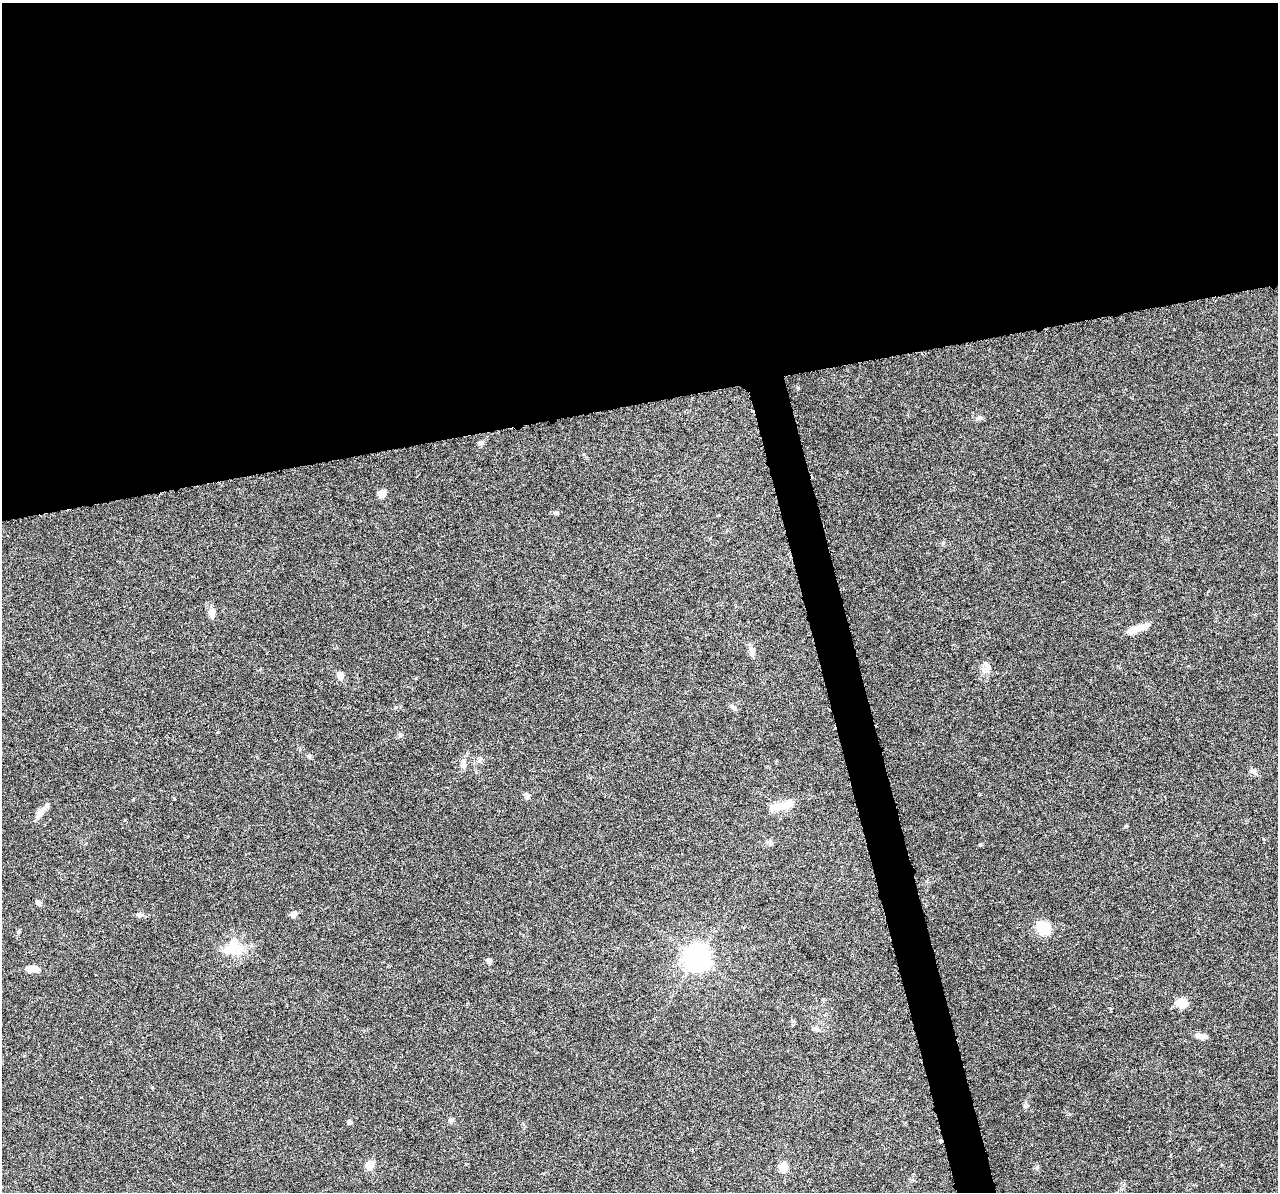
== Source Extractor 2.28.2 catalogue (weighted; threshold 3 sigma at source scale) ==
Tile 2 of 4 x 4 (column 2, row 1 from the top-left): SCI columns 1278-2553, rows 3618-4807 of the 5108 x 4904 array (HDU 1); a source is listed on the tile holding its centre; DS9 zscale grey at full resolution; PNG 1280 x 1194 px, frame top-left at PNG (2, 3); no overlay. Shown black and unused: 36% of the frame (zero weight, under 3 of 6 exposures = <1% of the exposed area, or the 3 px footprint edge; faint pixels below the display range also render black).
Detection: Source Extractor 2.28.2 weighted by HDU 2 'WHT'; one run over the whole footprint, this tile lists its part. Background 0.0444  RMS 0.0026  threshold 0.0106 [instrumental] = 3 sigma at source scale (4.09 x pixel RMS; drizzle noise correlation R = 1.36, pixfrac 0.8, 0.0396/0.0396 arcsec/px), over >= 5 px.
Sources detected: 36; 2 cosmic-ray / hot-pixel residue — not listed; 1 inside a brighter listed object's ellipse — not listed separately; the other 33 listed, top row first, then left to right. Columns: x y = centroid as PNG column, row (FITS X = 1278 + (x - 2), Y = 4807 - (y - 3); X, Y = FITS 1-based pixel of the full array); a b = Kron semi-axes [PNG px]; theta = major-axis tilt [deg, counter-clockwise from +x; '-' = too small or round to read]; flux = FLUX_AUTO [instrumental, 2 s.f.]
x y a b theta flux
979 418 8 6 0 0.62
481 443 7 6 - 0.58
382 494 9 7 62 1.5
556 513 7 5 2 0.42
212 613 11 8 88 1.6
1138 628 25 7 22 3.1
751 650 11 7 -54 1.1
987 667 19 8 70 1.6
340 676 9 7 -77 1.4
733 707 9 6 -32 0.71
400 735 7 5 -71 0.45
309 756 7 5 -73 0.41
463 765 11 7 -77 1.2
1254 771 7 7 - 0.74
527 796 8 5 84 0.55
778 806 29 9 9 3.2
41 812 17 8 56 1.8
980 845 4 4 - 0.27
38 903 6 6 - 0.71
293 914 7 6 - 1.3
139 915 7 6 - 0.68
1044 928 11 9 -27 9
232 948 31 14 3 5.9
697 958 9 8 - 240
489 961 7 6 - 0.68
32 969 16 7 0 2.4
1182 1003 13 9 -18 3.2
816 1029 9 6 -19 0.67
1201 1036 14 5 -8 1.4
451 1120 6 5 - 0.45
349 1122 6 5 - 0.45
369 1165 6 5 - 6.9
783 1167 9 7 87 3.1
Unlisted compact peaks at least as high as the median listed source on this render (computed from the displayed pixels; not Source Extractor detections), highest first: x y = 1025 1106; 1037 1167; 1126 826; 770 841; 798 388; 416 678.